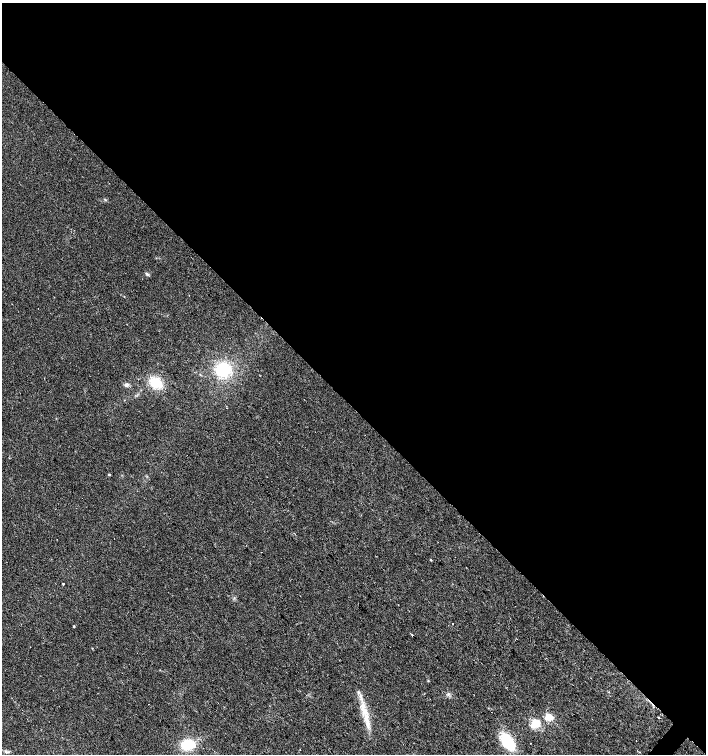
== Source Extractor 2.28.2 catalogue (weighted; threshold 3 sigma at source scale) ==
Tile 3 of 4 x 4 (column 3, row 1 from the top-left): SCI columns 2982-4388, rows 4518-6021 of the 6027 x 6021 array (HDU 1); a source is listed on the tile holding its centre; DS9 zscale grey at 2 x 2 block average (1 PNG px = mean of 2 x 2 image px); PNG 708 x 756 px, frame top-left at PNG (2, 3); no overlay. Shown black and unused: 54% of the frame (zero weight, under 2 of 3 exposures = <1% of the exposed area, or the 3 px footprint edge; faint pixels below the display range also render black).
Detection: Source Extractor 2.28.2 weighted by HDU 2 'WHT'; one run over the whole footprint, this tile lists its part. Background 0.0392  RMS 0.008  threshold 0.0359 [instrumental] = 3 sigma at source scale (4.5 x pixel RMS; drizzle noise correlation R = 1.50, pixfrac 1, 0.0396/0.0396 arcsec/px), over >= 5 px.
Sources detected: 24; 2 inside a brighter listed object's ellipse — not listed separately; the other 22 listed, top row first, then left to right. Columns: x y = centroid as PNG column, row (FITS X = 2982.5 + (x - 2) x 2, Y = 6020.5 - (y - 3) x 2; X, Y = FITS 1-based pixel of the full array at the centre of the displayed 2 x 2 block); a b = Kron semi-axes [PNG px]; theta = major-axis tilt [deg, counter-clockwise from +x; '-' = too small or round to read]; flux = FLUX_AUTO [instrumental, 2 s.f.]
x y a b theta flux
105 199 4 2 - 1.3
147 274 5 3 - 2.7
223 369 10 10 - 93
156 383 13 11 -28 34
126 385 6 4 -2 4.5
365 435 2 2 - 0.55
109 475 3 2 - 1.6
430 560 2 2 - 3.5
63 584 2 2 - 1.5
453 624 2 2 - 0.73
74 626 2 2 - 1.9
412 635 2 2 - 3.8
428 680 3 2 - 1.1
358 693 4 3 - 2.9
364 711 15 7 -62 23
549 717 3 3 - 96
659 718 2 2 - 1.4
536 723 9 7 39 30
507 741 16 9 -57 71
531 743 2 2 - 2.3
187 744 13 9 2 52
6 752 4 3 - 2.7
Diffuse or blended objects may show on this block-average render without a row.